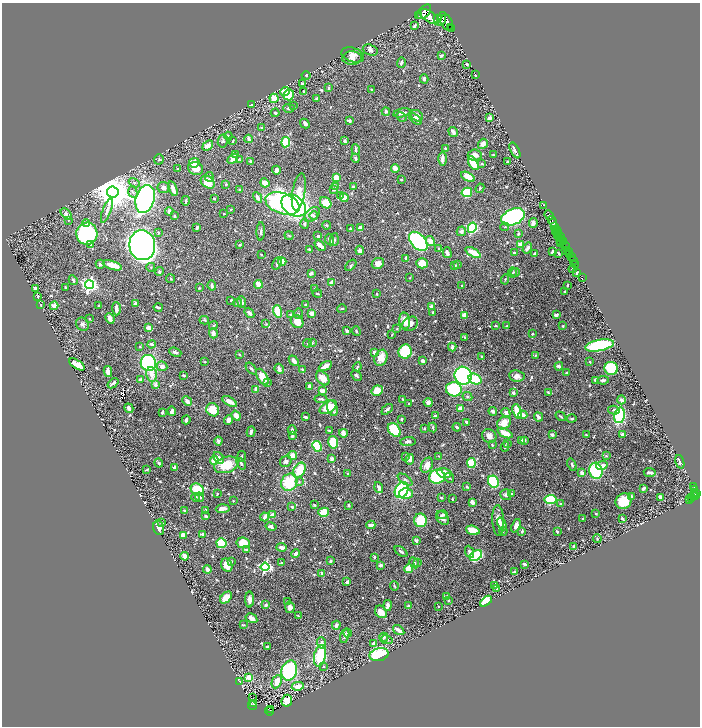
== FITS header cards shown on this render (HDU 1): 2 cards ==
NAXIS1  =                 1396
NAXIS2  =                 1448

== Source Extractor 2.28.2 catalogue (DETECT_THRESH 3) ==
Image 1396 x 1448 px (HDU 1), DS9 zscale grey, zoomed out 1/2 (1 PNG px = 2 x 2 image px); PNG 702 x 728 px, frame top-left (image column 1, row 1447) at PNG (2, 3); each listed source drawn as its Kron ellipse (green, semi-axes under 4 px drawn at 4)
Background 1.06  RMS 0.01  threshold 0.0309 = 3 sigma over >= 5 px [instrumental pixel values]
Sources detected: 768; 33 cannot appear on this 1/2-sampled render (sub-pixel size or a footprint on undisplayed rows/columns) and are neither listed nor drawn; of the other 735, the 500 brightest by FLUX_AUTO listed and drawn (235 fainter detections omitted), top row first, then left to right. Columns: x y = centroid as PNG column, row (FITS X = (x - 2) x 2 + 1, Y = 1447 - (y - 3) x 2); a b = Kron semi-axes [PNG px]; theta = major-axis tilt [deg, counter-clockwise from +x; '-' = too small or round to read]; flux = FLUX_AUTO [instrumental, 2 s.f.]
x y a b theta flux
424 12 9 5 46 4500
418 15 2 1 - 8200
429 17 11 5 -33 4900
438 18 3 2 - 960
442 19 7 3 76 2100
447 23 8 6 -66 1500
414 26 4 3 - 3.9
451 27 2 1 - 13
452 29 2 1 - 40
370 50 8 5 -19 6.2
353 55 12 7 -18 13
441 56 4 3 - 3
352 58 10 6 0 12
401 63 5 2 - 3.8
467 64 2 2 - 11
306 75 4 3 - 2
476 75 2 2 - 3.2
424 79 4 3 - 6.8
302 84 4 3 - 6.3
328 88 4 3 - 2.6
372 90 4 2 - 3
303 91 3 3 - 1.8
285 92 5 4 - 54
289 95 5 5 - 45
274 98 5 4 - 37
316 99 2 2 - 2.6
251 104 4 2 - 2.3
294 106 3 2 - 1.9
289 108 5 4 - 4.4
386 111 4 3 - 3.5
275 113 4 4 - 2.7
402 113 9 3 11 8.4
417 116 6 5 - 9.5
401 117 5 3 - 2.3
490 118 3 2 - 16
415 119 7 3 -42 9.1
349 121 4 3 - 4.1
305 124 5 3 - 6.5
262 128 4 3 - 7
453 132 5 3 - 7.2
228 136 4 2 - 2.7
249 139 4 3 - 9
223 141 7 5 80 4.6
233 141 2 2 - 2.5
345 141 4 3 - 6.2
286 142 5 4 - 130
483 144 5 4 - 9.1
208 146 6 4 42 17
445 148 2 2 - 3.2
356 149 5 3 - 4.3
515 150 8 3 -63 8.9
235 155 3 2 - 6
475 155 7 5 8 15
493 155 2 2 - 2.2
356 158 4 3 - 6.1
159 159 5 4 - 3.5
233 159 6 4 41 12
239 159 3 3 - 1.8
442 159 7 3 -90 11
251 162 3 2 - 4.9
507 162 3 2 - 3.3
194 163 5 4 - 27
473 163 8 4 -58 37
482 164 3 3 - 3.2
395 168 4 4 - 12
177 169 3 2 - 2.3
196 169 7 6 - 24
276 170 4 3 - 8.5
209 177 5 2 - 2.4
468 177 7 4 -28 32
336 178 4 3 - 40
401 180 3 2 - 2.3
208 182 8 5 -39 41
134 183 6 4 -29 4.4
265 183 5 4 - 14
226 184 3 3 - 4.4
335 186 4 3 - 2
353 187 3 3 - 3.7
164 188 6 5 - 9.3
480 188 5 3 - 2.5
173 189 7 3 -70 18
334 189 3 3 - 8.1
239 190 2 2 - 3
113 192 6 5 - 7000
133 192 6 4 -64 5.3
299 192 19 6 80 41
467 192 5 4 - 110
341 196 3 3 - 1.9
258 197 5 3 - 9.3
344 198 4 3 - 22
145 199 14 9 73 580
214 199 2 2 - 3
186 201 4 2 - 2.8
282 203 18 10 -19 390
326 203 6 5 - 39
543 205 2 1 - 31
294 206 13 9 -36 560
231 210 3 2 - 2.2
107 211 13 3 70 8.9
169 211 4 3 - 5.8
66 214 6 3 -47 12
224 214 2 2 - 4
312 214 9 5 44 8.7
549 215 5 3 - 1200
174 216 3 3 - 2.7
314 216 4 3 - 2.7
513 217 12 8 23 600
68 220 4 3 - 2.7
552 221 5 2 - 730
86 223 4 4 - 6.3
533 223 5 3 - 5.5
305 224 5 3 - 3.4
327 225 4 3 - 2.1
505 227 4 3 - 2
555 227 3 2 - 58
197 228 3 3 - 3.4
360 228 4 3 - 14
472 228 5 4 - 170
351 229 3 2 - 5.1
557 229 2 1 - 100
261 231 9 3 88 5.2
461 231 5 4 - 6.8
555 231 2 1 - 46
558 232 2 2 - 250
158 233 3 3 - 2.2
87 234 11 10 - 300
518 234 2 2 - 6.7
557 234 2 1 - 93
289 236 5 3 - 2
318 236 3 3 - 3.3
561 236 4 2 - 220
559 238 2 2 - 75
330 239 6 3 -64 7
334 240 6 3 86 2.4
561 240 2 1 - 100
418 241 11 7 -47 260
430 241 5 4 - 15
563 241 2 2 - 86
561 242 2 1 - 120
91 244 2 2 - 11
142 245 15 13 -82 2400
240 245 4 3 - 2.2
320 245 6 2 -43 19
521 245 3 3 - 27
565 246 4 2 - 220
527 248 6 3 57 5.9
439 249 4 3 - 2.9
309 250 3 3 - 4.3
360 250 4 4 - 7.4
565 250 2 1 - 140
568 251 3 1 - 210
473 252 8 3 -30 31
552 252 4 2 - 2.9
447 253 5 3 - 7.6
514 253 3 2 - 4.8
535 253 3 2 - 4.8
559 253 3 2 - 3
261 254 3 2 - 1.8
569 254 4 2 - 220
571 256 2 2 - 59
406 258 4 2 - 2.8
573 260 4 2 - 250
282 262 4 3 - 25
277 263 6 3 66 5.2
378 263 6 5 - 15
422 263 6 5 - 28
100 264 5 4 - 4.2
575 264 2 1 - 91
112 265 10 4 -17 28
351 265 7 4 45 3.5
457 265 3 3 - 2.6
454 266 4 3 - 3.2
151 267 4 3 - 2.7
573 269 4 2 - 3.3
159 272 4 4 - 4.1
515 272 4 4 - 2.7
576 272 3 2 - 3.2
311 273 4 3 - 5.9
513 273 5 3 - 1.9
582 277 2 1 - 10
410 278 2 2 - 1.7
171 279 4 3 - 2
505 279 5 3 - 2
73 280 5 3 - 4.1
332 282 3 3 - 13
258 284 4 3 - 17
89 285 4 4 - 670
461 285 2 2 - 2.3
567 285 3 2 - 2.2
212 286 5 3 - 4.5
35 288 3 3 - 9.8
65 288 3 2 - 2.5
199 288 3 2 - 2.3
315 289 3 2 - 2.1
565 291 2 2 - 2.1
317 293 5 2 - 2.2
377 294 2 2 - 3.5
38 296 2 2 - 3.9
231 300 2 2 - 1.8
242 302 6 4 -81 5.6
238 303 4 3 - 3.1
41 304 2 2 - 1.9
136 304 3 3 - 13
305 305 3 2 - 2.3
54 306 4 4 - 13
99 306 2 2 - 1.9
432 306 3 3 - 8.1
158 307 4 2 - 6
116 309 6 3 -87 12
342 309 5 2 - 2.6
278 311 6 4 -74 67
433 312 2 2 - 3.5
249 313 5 3 - 5.5
312 313 4 3 - 11
298 314 5 3 - 2.1
290 315 3 3 - 2.6
465 315 3 3 - 20
556 315 4 3 - 6.1
110 318 6 3 -65 8.2
89 319 2 2 - 1.7
204 320 5 3 - 2.8
405 321 8 5 -85 20
297 322 7 6 - 26
82 324 7 6 - 6.3
266 324 4 3 - 1.8
410 324 8 6 35 11
213 325 5 4 - 2.4
495 325 4 3 - 2.6
507 326 4 2 - 1.8
563 326 2 2 - 2.9
149 328 3 3 - 13
397 329 3 2 - 2.4
347 331 3 3 - 6.1
356 331 5 3 - 2.8
213 333 5 4 - 8.3
532 334 3 2 - 2.1
391 335 3 2 - 1.9
465 337 4 2 - 2.6
307 343 4 3 - 2
313 343 4 4 - 2.5
152 344 4 3 - 7
600 345 14 5 11 190
140 347 3 3 - 2
452 347 4 3 - 7.5
175 352 6 3 -22 6.7
374 352 4 3 - 8.1
405 352 7 6 - 160
239 354 3 2 - 3.2
535 355 4 3 - 2
481 356 2 2 - 2.9
381 358 8 6 67 28
294 361 6 3 -47 9.8
422 361 3 2 - 7.6
205 362 3 2 - 2.1
590 362 3 2 - 2
148 363 8 7 - 230
77 364 9 4 -33 23
162 366 5 4 - 10
325 366 7 3 31 17
559 366 4 3 - 7.6
357 367 4 3 - 2.3
611 368 7 6 - 86
251 369 7 3 -48 2.7
279 369 5 3 - 11
302 370 4 2 - 2.6
108 372 5 3 - 9.8
567 373 2 2 - 3.2
152 374 7 5 -81 17
184 375 3 2 - 5.5
356 375 6 4 -47 4.8
463 376 9 8 - 450
517 376 8 5 -7 12
262 377 9 5 -57 36
323 378 8 5 -51 22
475 379 6 5 - 79
141 380 3 2 - 20
603 380 6 3 6 5.1
596 381 4 3 - 6.9
113 383 6 2 39 7.3
267 383 4 4 - 2.7
155 385 4 4 - 7.7
310 387 4 3 - 15
256 389 4 3 - 13
454 389 8 7 - 140
322 391 4 3 - 14
377 391 6 5 - 33
548 392 3 2 - 2.9
513 393 2 2 - 9.3
467 396 5 4 - 3
321 399 6 3 -4 4.2
403 399 3 2 - 2.4
622 400 4 3 - 7.8
187 401 5 3 - 11
230 401 8 4 -32 20
428 402 4 4 - 8.6
409 404 3 2 - 1.7
328 407 9 5 32 41
129 408 5 3 - 10
332 408 8 5 -74 16
460 408 3 3 - 13
387 409 6 3 42 7.3
213 410 7 6 - 47
614 410 6 3 -14 5.7
172 411 4 3 - 12
493 411 4 3 - 5.2
517 411 8 4 -72 37
162 412 4 2 - 4.1
506 413 5 3 - 7.9
523 415 5 4 - 9.4
620 415 8 5 77 140
236 416 5 4 - 15
435 416 2 2 - 14
561 416 5 3 - 2.9
305 417 3 2 - 4.5
538 417 5 3 - 8.7
402 419 3 2 - 3.9
572 419 4 3 - 4.2
186 420 4 3 - 7.4
229 420 5 4 - 11
466 422 3 2 - 5.8
504 423 7 6 - 27
433 427 5 3 - 2.1
457 427 4 2 - 3.5
424 429 2 2 - 4.9
292 430 4 3 - 5.9
394 430 8 5 -50 98
329 431 3 2 - 3.2
251 432 5 2 - 4.7
343 433 4 3 - 17
505 433 8 3 -26 36
623 434 4 2 - 9.5
552 435 4 3 - 4.9
586 435 3 2 - 1.8
292 436 4 3 - 3
489 436 7 6 - 10
521 440 3 3 - 7.9
524 440 3 3 - 4.4
218 441 4 3 - 4.4
333 442 6 5 - 65
408 442 8 4 4 6.1
507 443 3 3 - 3.7
492 445 3 2 - 2
317 446 5 4 - 110
505 447 5 2 - 3
292 455 5 4 - 15
242 456 5 2 - 2.4
438 456 3 2 - 1.8
606 456 4 3 - 2.1
406 457 4 3 - 1.7
219 458 6 4 -53 8.5
332 459 3 3 - 8.7
410 459 5 3 - 13
214 460 4 4 - 36
286 461 6 5 - 7.2
680 462 7 4 -71 5.2
159 463 4 3 - 3.6
471 463 5 4 - 66
241 464 6 3 -56 4
226 465 12 8 17 61
427 465 8 5 61 18
572 465 6 3 -71 3.4
602 466 6 3 19 19
174 468 3 2 - 20
147 470 4 2 - 1.8
299 470 8 5 56 60
596 471 8 6 -78 150
444 473 7 4 -13 24
582 473 3 3 - 11
650 473 6 3 -7 8.9
348 474 3 2 - 2.4
437 477 8 7 - 180
449 478 5 4 - 3.5
405 480 8 4 -36 5.5
289 482 9 7 55 78
299 482 4 3 - 2.1
493 482 6 5 - 160
379 487 6 3 -74 8.4
467 487 3 2 - 3
694 487 4 2 - 180
643 489 3 2 - 8.3
695 489 2 2 - 150
197 490 7 5 -39 75
402 490 8 6 64 150
511 493 3 2 - 2.8
697 493 3 2 - 350
217 494 4 3 - 2.1
406 494 7 5 -1 26
506 495 6 5 - 4.8
631 496 3 3 - 7
693 496 4 3 - 140
696 496 2 1 - 93
196 497 4 4 - 3.6
200 497 4 3 - 5
660 497 3 3 - 9.3
441 498 2 2 - 2.5
692 498 3 2 - 71
452 499 2 2 - 1.9
550 499 6 4 7 160
689 499 3 2 - 7.3
233 501 2 2 - 2
623 501 8 7 - 52
472 502 3 3 - 13
560 504 3 2 - 3.7
314 505 4 3 - 1.9
349 505 3 3 - 2.2
292 507 3 2 - 4.8
223 509 7 3 4 15
205 510 3 2 - 2.1
185 511 4 2 - 2.7
324 512 5 4 - 61
596 514 3 2 - 1.8
273 515 3 2 - 17
442 515 5 3 - 5
206 516 2 2 - 4.5
265 517 4 2 - 9.9
442 518 8 5 -51 11
583 518 3 2 - 1.8
622 518 3 2 - 5.4
420 520 7 6 - 74
498 521 15 6 -87 13
161 523 3 2 - 2.5
502 524 7 4 -67 14
371 525 4 2 - 6.6
516 526 7 3 68 9.4
271 527 5 4 - 6.7
159 528 7 5 -74 15
473 530 7 3 -19 37
503 531 4 3 - 1.8
522 531 3 2 - 4.5
557 532 3 2 - 3
202 534 3 2 - 7.2
183 535 4 3 - 9.2
597 539 4 3 - 2.1
416 541 4 3 - 7.1
221 543 5 5 - 85
243 543 7 5 -9 45
574 546 3 2 - 7.6
282 547 5 3 - 10
246 549 4 3 - 1.9
401 552 7 3 -37 4.1
469 552 6 4 -65 6.5
296 553 4 3 - 12
185 556 4 4 - 14
476 556 7 4 34 140
374 557 4 3 - 3.4
231 561 3 3 - 2.5
331 561 3 2 - 6
281 563 3 2 - 2.9
414 563 6 4 -59 5.1
417 563 4 3 - 2.1
524 564 4 2 - 5.5
227 565 7 5 -59 21
380 565 3 3 - 9.1
265 567 4 4 - 300
207 569 4 3 - 11
409 569 4 4 - 53
515 571 3 2 - 2.8
322 573 2 2 - 13
347 582 3 2 - 5.8
495 585 2 2 - 1.8
394 586 5 2 - 2.5
496 589 3 2 - 3
447 596 3 3 - 2.2
226 598 7 4 45 26
249 599 8 4 89 10
449 600 4 3 - 2.1
486 601 7 4 39 38
288 602 3 3 - 2.7
266 605 3 3 - 4.1
387 605 5 3 - 12
408 606 4 3 - 3.9
438 606 2 2 - 1.7
290 607 6 4 -79 11
381 612 7 5 -50 20
298 616 3 2 - 2.1
251 618 6 4 -30 15
243 625 3 2 - 2
336 625 4 4 - 6.6
399 630 6 3 -36 20
348 633 4 3 - 2.9
345 636 8 4 75 7.2
384 637 4 4 - 3.8
386 640 6 3 -14 3.8
322 643 6 4 -70 5.4
373 643 4 3 - 4.7
267 647 3 2 - 5.9
379 655 9 6 14 150
320 656 11 6 78 110
323 666 3 2 - 1.9
289 670 10 7 74 250
249 677 3 3 - 47
240 682 4 3 - 2.5
277 682 7 4 65 24
298 686 6 3 8 15
253 698 2 1 - 5.3
287 701 6 5 - 39
253 704 3 2 - 130
252 706 4 2 - 150
270 710 2 1 - 31
269 711 4 1 - 98
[235 fainter detections neither listed nor drawn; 33 sub-pixel or undisplayed-footprint detections neither listed nor drawn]